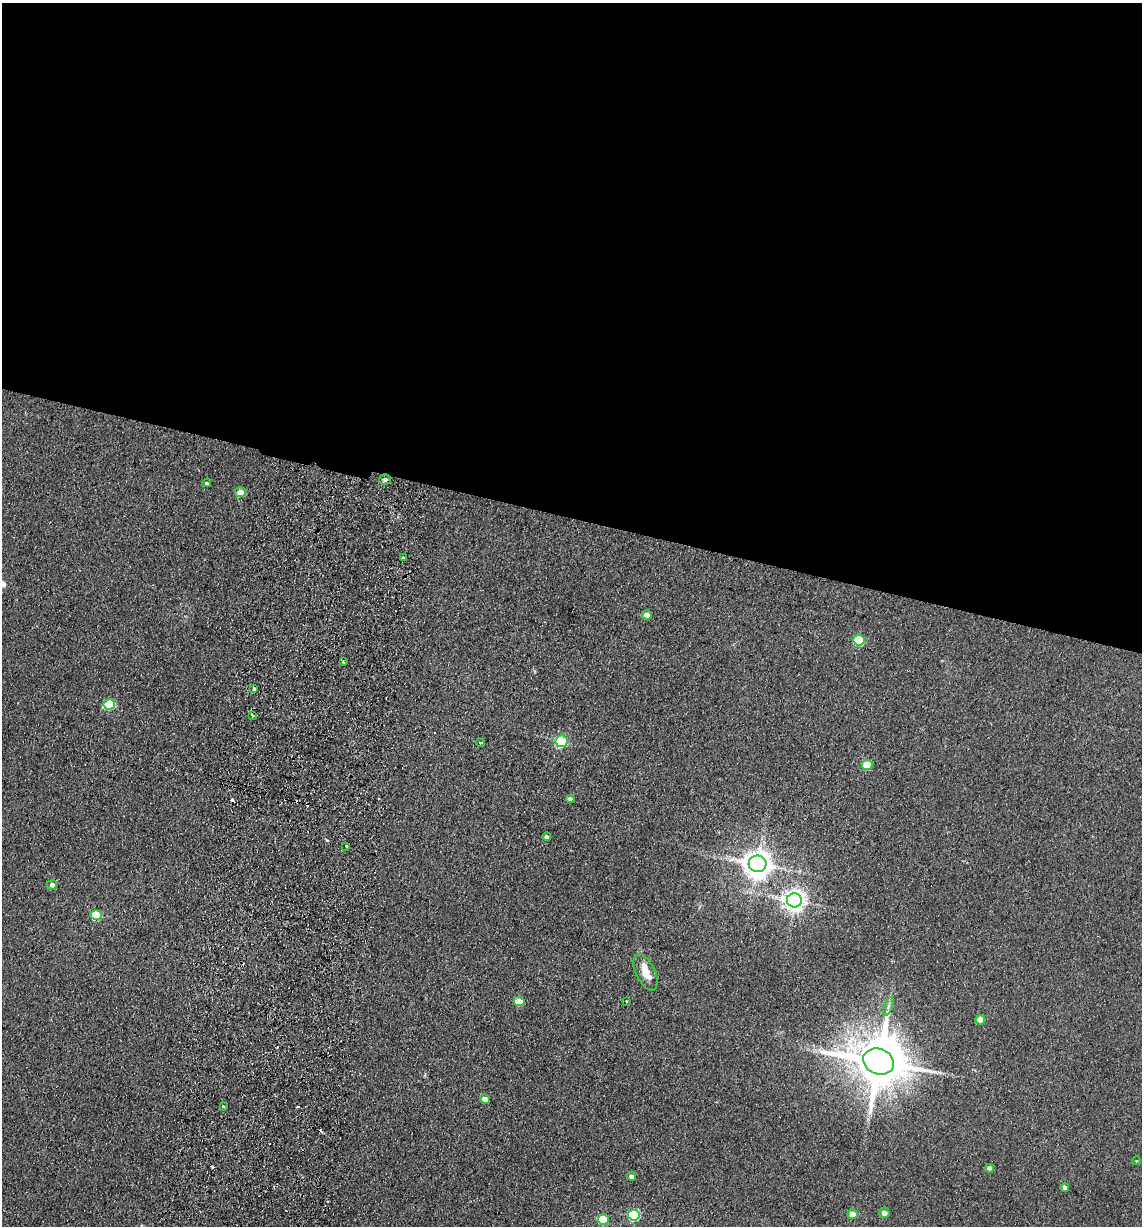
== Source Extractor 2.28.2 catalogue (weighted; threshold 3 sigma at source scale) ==
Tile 3 of 4 x 4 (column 3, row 1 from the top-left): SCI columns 2459-3598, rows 3688-4911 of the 5033 x 4924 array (HDU 1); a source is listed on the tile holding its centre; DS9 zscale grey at full resolution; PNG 1144 x 1228 px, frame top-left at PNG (2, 3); each listed source drawn as its Kron ellipse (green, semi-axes under 4 px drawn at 4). Shown black and unused: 42% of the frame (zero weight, under 2 of 3 exposures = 3% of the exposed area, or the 3 px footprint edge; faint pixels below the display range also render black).
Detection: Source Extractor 2.28.2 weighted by HDU 2 'WHT'; one run over the whole footprint, this tile lists its part. Background 0.132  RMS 0.012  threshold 0.0555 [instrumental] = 3 sigma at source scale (4.5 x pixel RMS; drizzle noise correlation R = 1.50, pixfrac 1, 0.05/0.05 arcsec/px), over >= 5 px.
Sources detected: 44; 1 inside a brighter object's white glare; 6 cosmic-ray / hot-pixel residue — neither listed nor drawn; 1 inside a brighter listed object's ellipse — not listed separately; the other 36 listed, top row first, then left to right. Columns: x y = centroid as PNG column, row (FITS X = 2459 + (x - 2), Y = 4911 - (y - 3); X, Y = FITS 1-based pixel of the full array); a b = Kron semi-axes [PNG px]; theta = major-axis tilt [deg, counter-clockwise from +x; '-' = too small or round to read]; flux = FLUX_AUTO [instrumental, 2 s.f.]
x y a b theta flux
385 479 6 5 - 3
206 483 4 3 - 2.1
240 492 5 5 - 15
403 558 4 4 - 1.6
647 615 5 4 - 9.9
859 640 6 5 - 59
344 662 4 2 - 1.1
254 689 4 3 - 3.5
109 704 6 5 - 53
252 715 3 2 - 2.2
561 741 6 5 - 110
480 743 5 3 - 1.6
867 765 5 5 - 33
570 799 4 4 - 3.7
547 837 4 4 - 4
346 846 3 2 - 3.8
758 864 9 8 - 1500
52 885 5 5 - 4.9
794 900 7 7 - 800
96 915 5 5 - 49
646 972 19 9 -65 17
519 1001 5 5 - 21
627 1001 3 2 - 1.2
888 1006 10 3 69 3
980 1020 5 4 - 15
879 1062 16 12 -21 7200
485 1099 5 4 - 6.8
223 1106 3 3 - 1.5
1136 1161 4 3 - 0.87
990 1168 4 4 - 7.8
632 1176 4 4 - 5.4
1065 1187 4 4 - 4.1
884 1213 5 5 - 7.2
852 1214 5 5 - 17
634 1215 6 5 - 87
603 1220 5 5 - 48